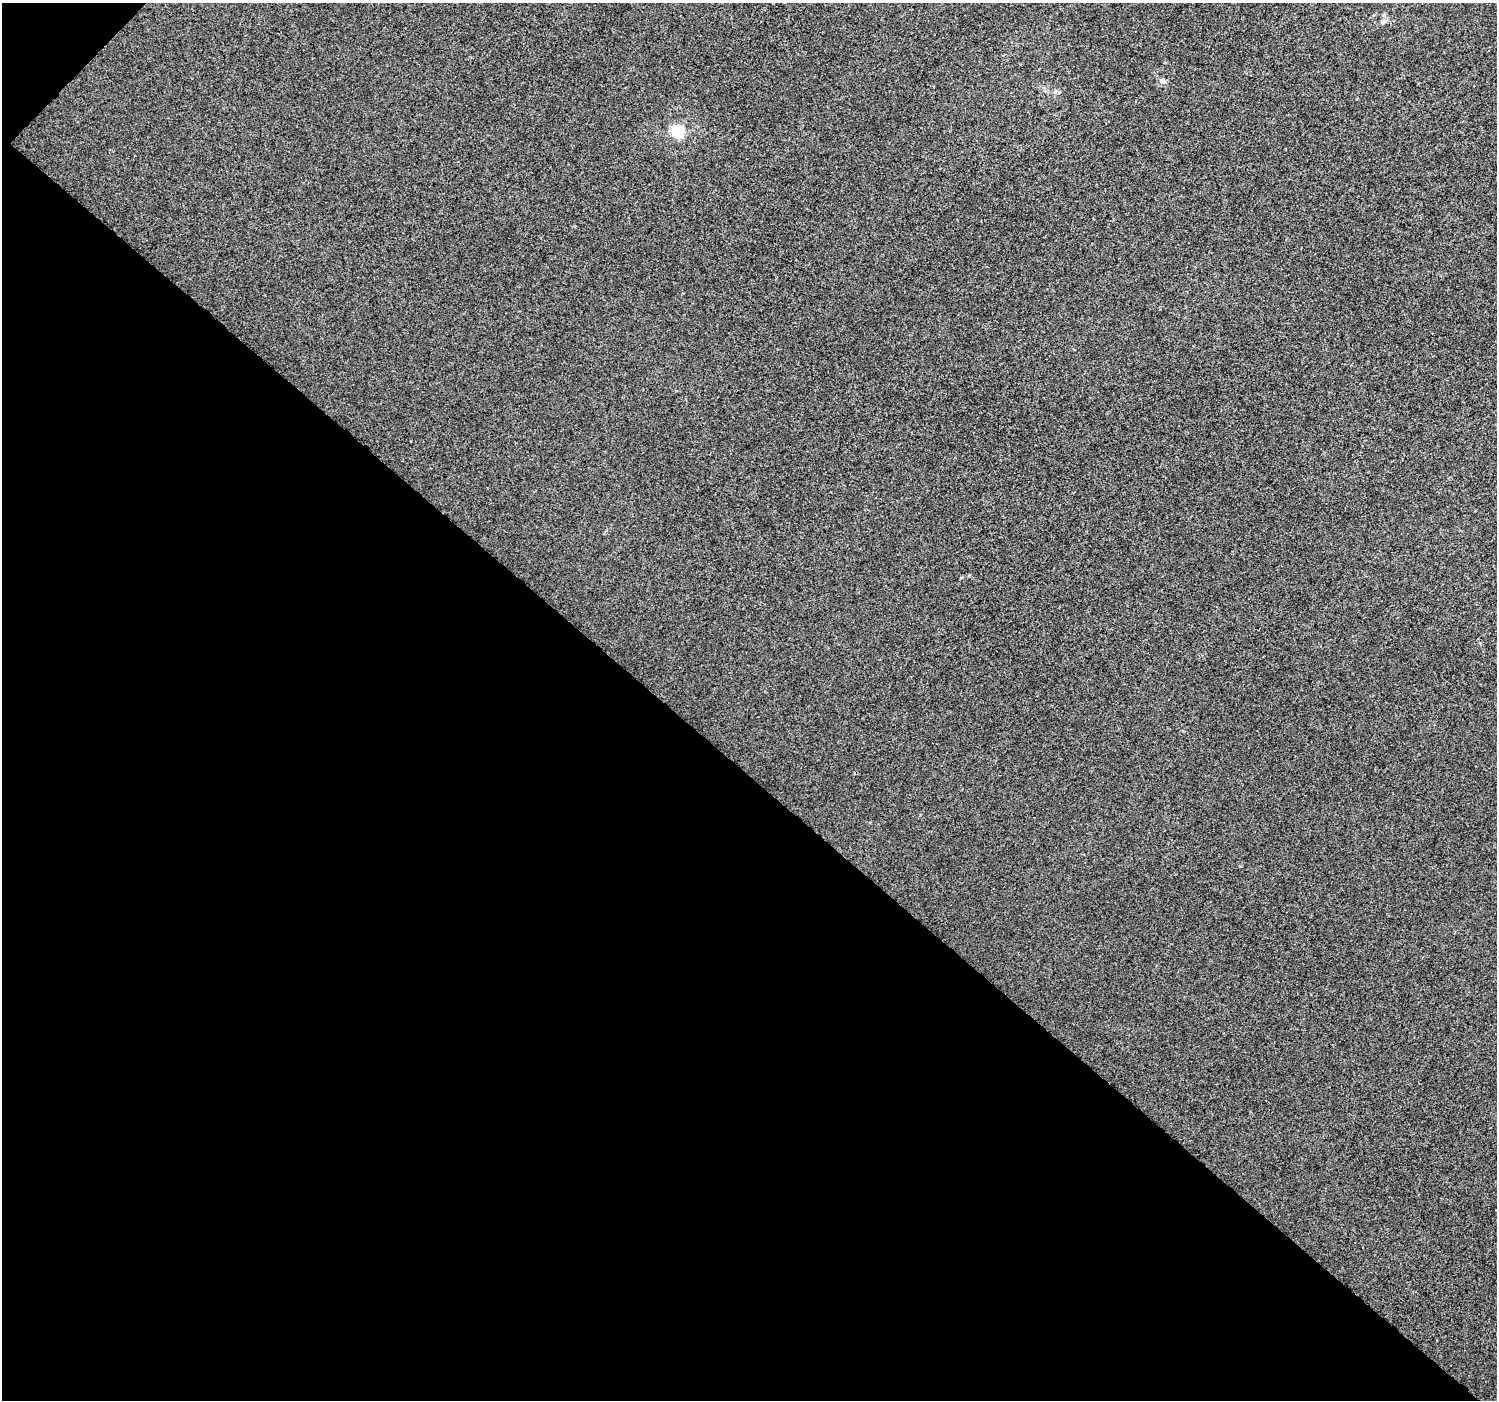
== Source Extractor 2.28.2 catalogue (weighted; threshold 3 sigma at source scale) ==
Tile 9 of 4 x 4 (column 1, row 3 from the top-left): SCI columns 48-1542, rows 1671-3068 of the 6066 x 6071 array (HDU 1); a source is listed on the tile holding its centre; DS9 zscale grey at full resolution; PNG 1499 x 1402 px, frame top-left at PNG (2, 3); no overlay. Shown black and unused: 45% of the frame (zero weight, under 3 of 4 exposures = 5% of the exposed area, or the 3 px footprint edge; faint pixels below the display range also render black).
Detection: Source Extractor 2.28.2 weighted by HDU 2 'WHT'; one run over the whole footprint, this tile lists its part. Background -2.03e-04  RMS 0.0047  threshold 0.021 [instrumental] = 3 sigma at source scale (4.5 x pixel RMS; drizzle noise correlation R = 1.50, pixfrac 1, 0.0396/0.0396 arcsec/px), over >= 5 px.
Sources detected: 3; all 3 listed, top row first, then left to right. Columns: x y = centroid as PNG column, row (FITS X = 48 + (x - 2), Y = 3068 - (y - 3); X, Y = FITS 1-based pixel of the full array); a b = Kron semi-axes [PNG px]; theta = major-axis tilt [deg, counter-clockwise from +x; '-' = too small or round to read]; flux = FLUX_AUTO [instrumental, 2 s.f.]
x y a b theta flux
1383 22 7 7 - 1.4
1162 81 9 6 -12 1.8
678 131 6 6 - 54